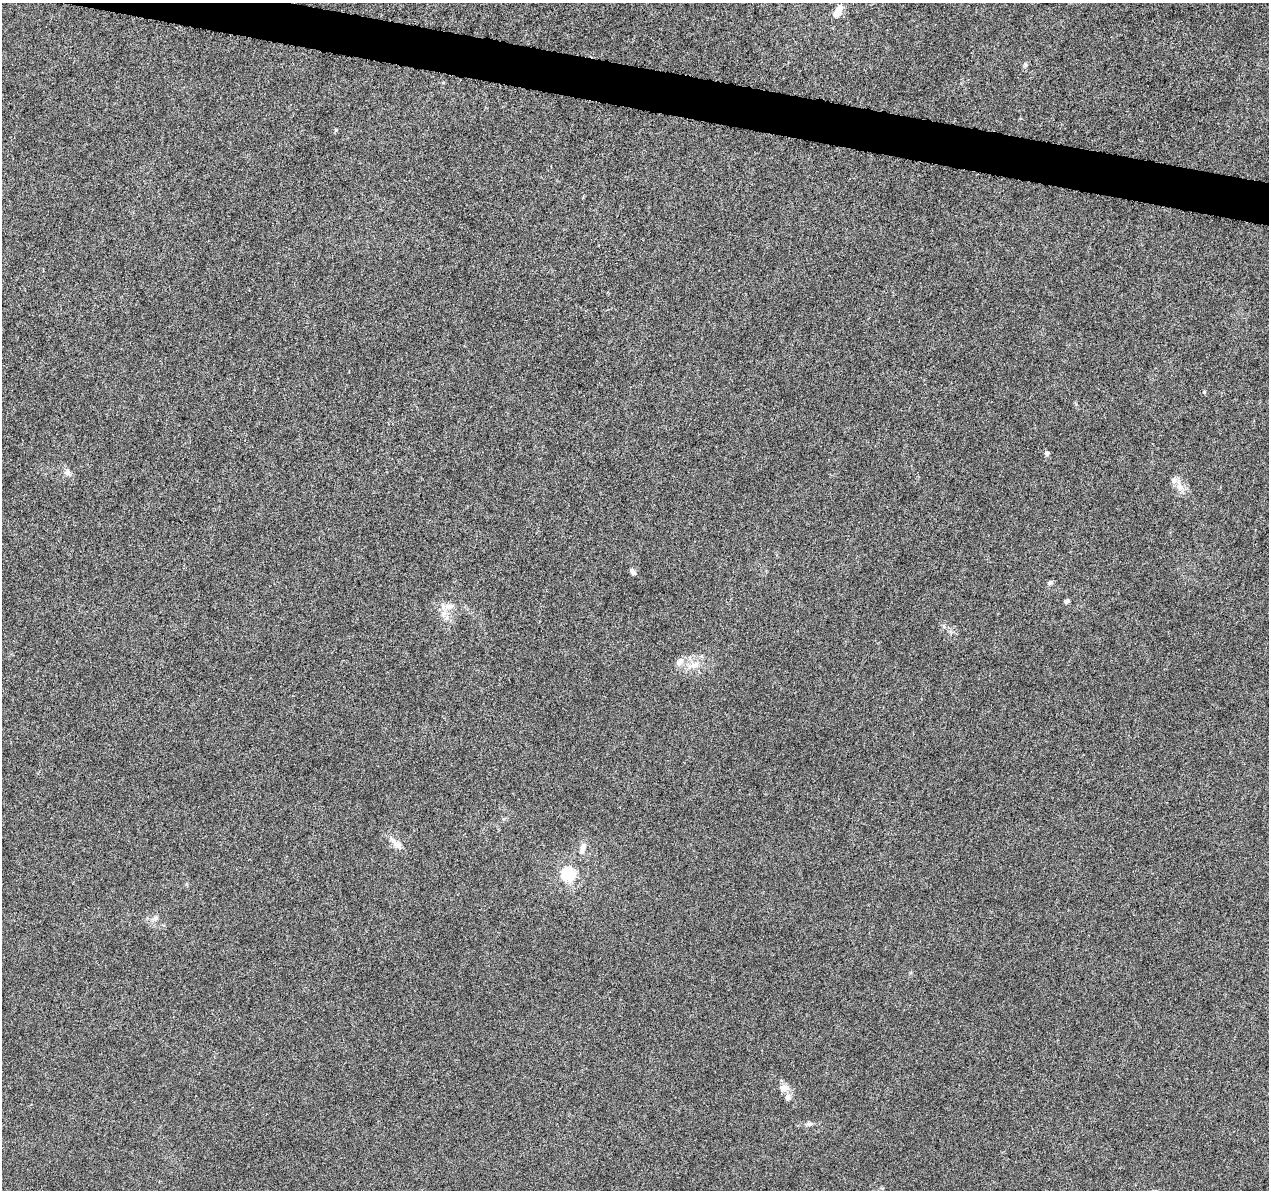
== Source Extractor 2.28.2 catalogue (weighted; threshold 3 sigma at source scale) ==
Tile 11 of 4 x 4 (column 3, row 3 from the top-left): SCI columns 2538-3804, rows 1421-2608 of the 5093 x 5273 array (HDU 1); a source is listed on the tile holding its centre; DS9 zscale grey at full resolution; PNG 1271 x 1192 px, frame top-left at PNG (2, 3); no overlay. Shown black and unused: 3% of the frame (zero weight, under 5 of 10 exposures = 1% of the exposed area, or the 3 px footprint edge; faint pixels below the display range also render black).
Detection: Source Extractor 2.28.2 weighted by HDU 2 'WHT'; one run over the whole footprint, this tile lists its part. Background 5.98e-04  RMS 8.6e-04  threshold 0.00351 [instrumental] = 3 sigma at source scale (4.09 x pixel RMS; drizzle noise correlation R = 1.36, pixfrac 0.8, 0.0396/0.0396 arcsec/px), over >= 5 px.
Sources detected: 22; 2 inside a brighter listed object's ellipse — not listed separately; the other 20 listed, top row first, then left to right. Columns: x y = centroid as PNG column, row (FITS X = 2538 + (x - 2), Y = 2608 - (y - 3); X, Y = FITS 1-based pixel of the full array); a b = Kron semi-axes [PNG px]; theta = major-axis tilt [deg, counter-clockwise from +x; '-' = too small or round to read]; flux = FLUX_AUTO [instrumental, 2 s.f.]
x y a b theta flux
838 11 14 7 61 1.1
1025 65 8 4 -71 0.14
335 130 6 4 71 0.081
1204 392 5 4 - 0.086
1046 453 6 5 - 0.19
67 472 11 8 -71 0.33
1179 486 13 7 -72 0.57
633 572 9 5 -53 0.21
1050 582 8 6 58 0.17
1067 601 6 4 29 0.19
450 607 13 6 23 0.44
679 662 13 8 41 0.45
695 665 15 8 16 0.72
396 843 19 8 -42 0.65
582 849 16 7 73 0.48
568 874 6 6 - 13
155 918 8 7 - 0.25
782 1088 10 9 - 0.44
787 1097 8 7 - 0.33
809 1124 9 5 9 0.21